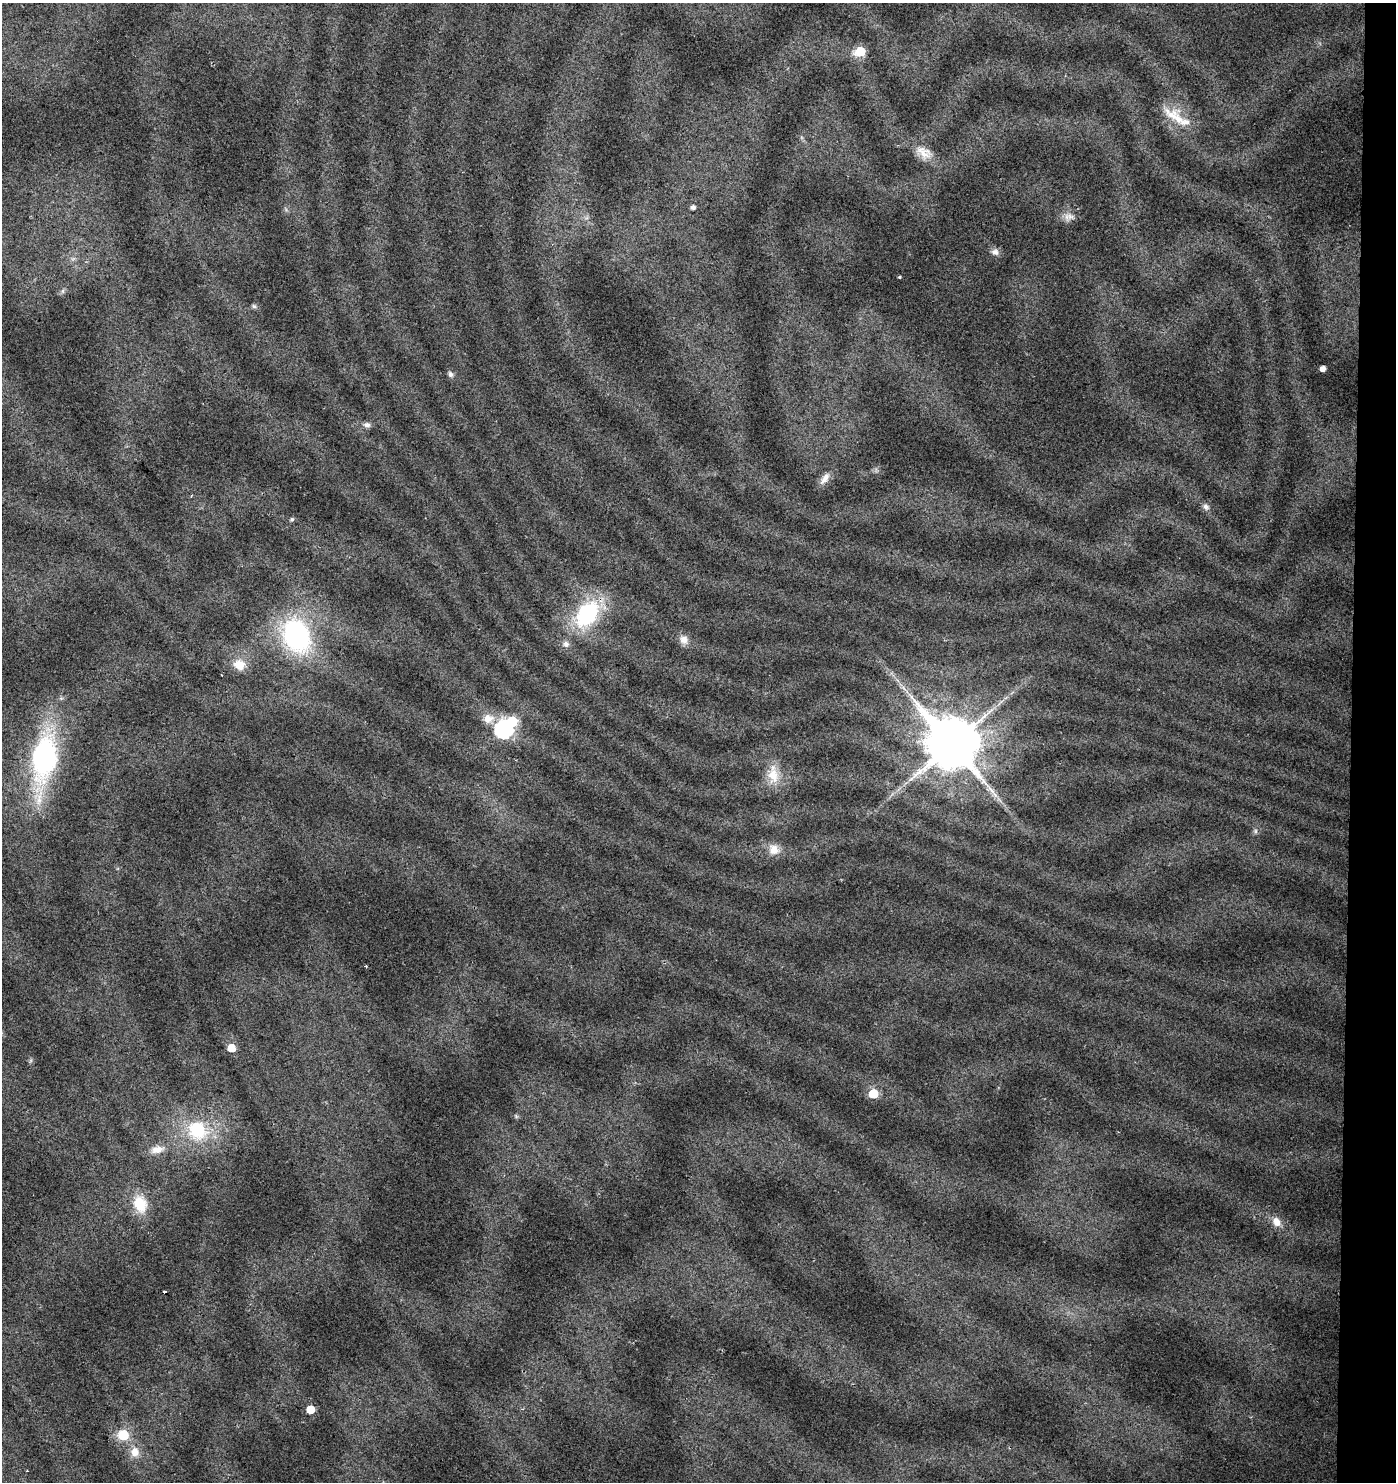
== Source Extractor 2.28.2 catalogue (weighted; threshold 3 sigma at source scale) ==
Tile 6 of 3 x 3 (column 3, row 2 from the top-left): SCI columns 3067-4460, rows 1482-2961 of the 4687 x 4448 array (HDU 1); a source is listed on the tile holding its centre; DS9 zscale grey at full resolution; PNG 1398 x 1484 px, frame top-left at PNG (2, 3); no overlay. Shown black and unused: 3% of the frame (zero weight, under 2 of 3 exposures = <1% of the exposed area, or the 3 px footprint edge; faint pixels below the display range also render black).
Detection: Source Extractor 2.28.2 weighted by HDU 2 'WHT'; one run over the whole footprint, this tile lists its part. Background 0.0641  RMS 0.0087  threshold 0.0392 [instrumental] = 3 sigma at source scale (4.5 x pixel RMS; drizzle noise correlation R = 1.50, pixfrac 1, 0.0396/0.0396 arcsec/px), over >= 5 px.
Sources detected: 44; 1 inside a brighter object's white glare — not listed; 2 inside a brighter listed object's ellipse — not listed separately; the other 41 listed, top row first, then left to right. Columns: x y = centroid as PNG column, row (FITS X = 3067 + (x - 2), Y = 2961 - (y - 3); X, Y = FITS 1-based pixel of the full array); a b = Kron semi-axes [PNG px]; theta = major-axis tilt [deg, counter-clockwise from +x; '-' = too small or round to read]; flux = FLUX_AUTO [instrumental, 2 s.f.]
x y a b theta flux
860 51 6 5 - 53
1172 115 31 16 -44 21
924 152 24 14 -34 13
693 207 4 4 - 4.1
1070 216 14 7 -13 5.4
995 252 10 8 -25 4.4
899 277 3 3 - 0.86
63 291 7 4 89 1.7
254 306 6 6 - 1.8
1323 369 4 4 - 5.7
450 374 8 6 -59 2.6
367 425 10 6 -3 3.3
825 478 19 8 54 6.8
191 496 3 3 - 0.89
1206 507 9 8 - 3.5
292 519 6 5 - 1.6
587 614 28 19 52 86
297 635 34 25 -67 140
684 640 12 10 -61 6.5
566 644 7 6 - 4.1
239 665 15 13 -24 13
488 719 14 12 9 10
504 729 7 7 - 270
952 744 16 14 -36 5500
44 758 36 20 81 180
773 775 26 14 -87 19
1255 831 7 4 90 1.7
774 850 14 14 - 10
366 966 3 3 - 1.8
231 1048 5 5 - 15
873 1094 6 5 - 39
516 1116 7 4 -46 1.3
197 1130 30 26 -42 52
157 1150 18 9 12 9.3
140 1204 22 16 -73 24
1276 1222 12 9 -53 8.1
164 1291 4 3 - 2.6
310 1410 5 5 - 21
123 1435 6 6 - 48
135 1452 14 12 -83 9.6
27 1471 2 2 - 1.1